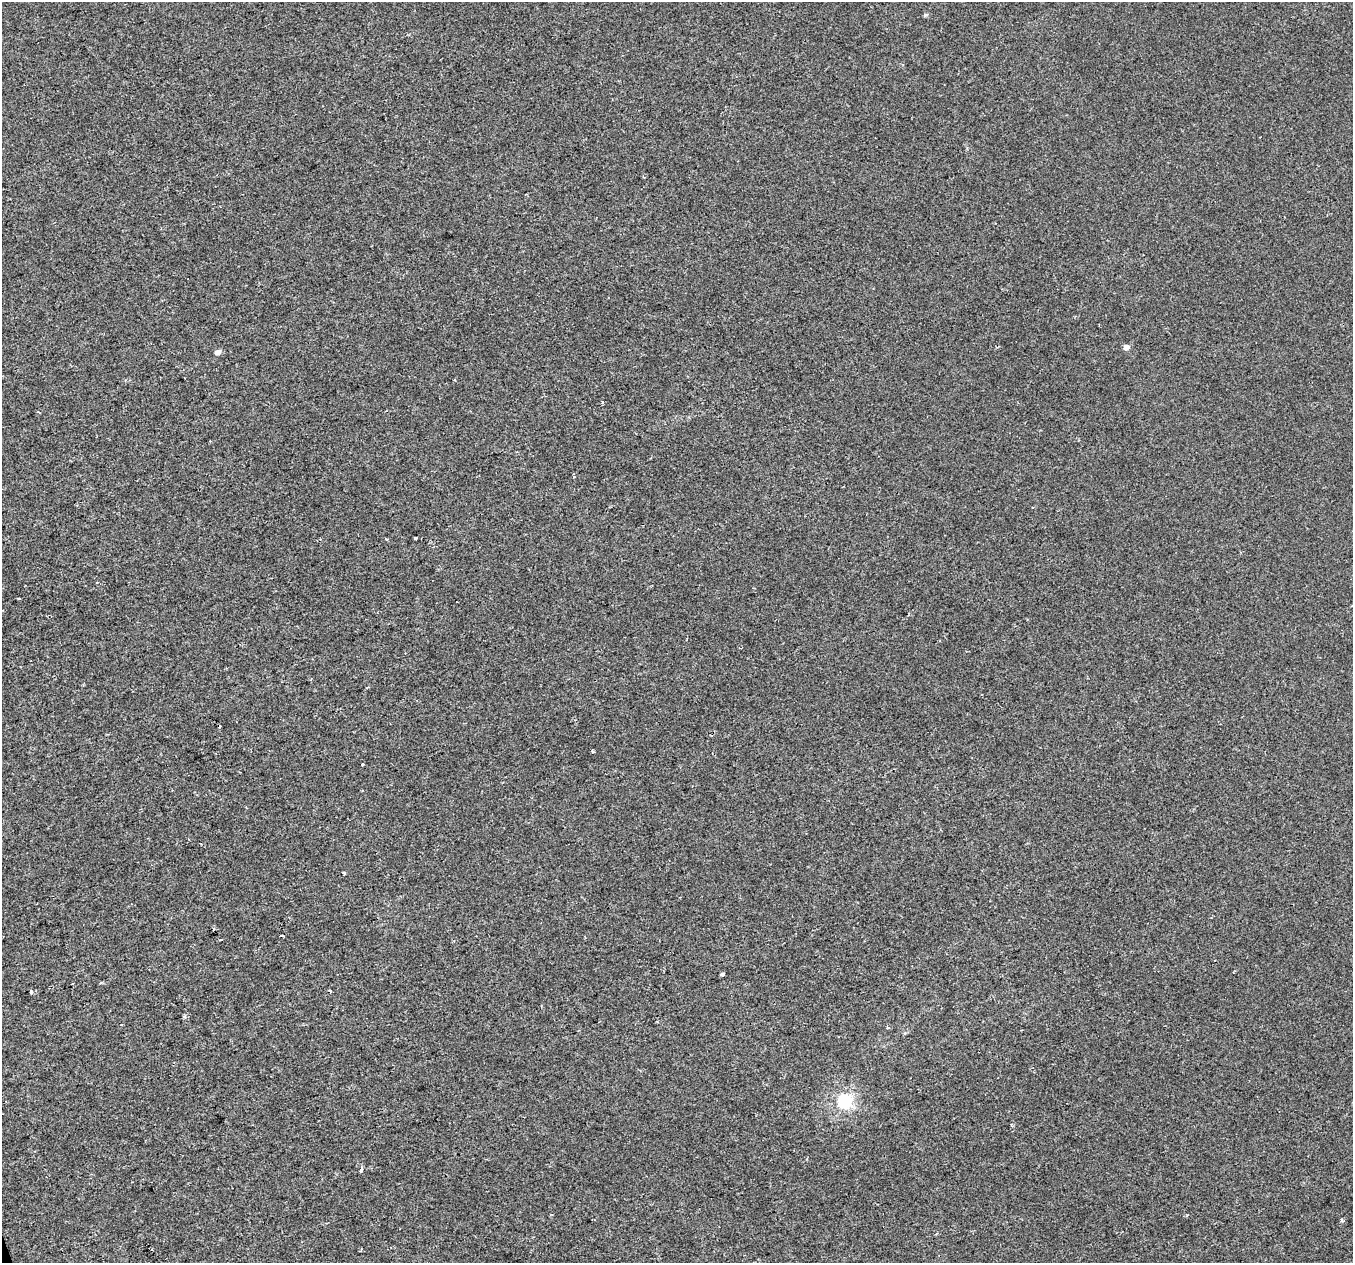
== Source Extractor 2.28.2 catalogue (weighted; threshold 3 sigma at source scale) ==
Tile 7 of 4 x 4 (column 3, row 2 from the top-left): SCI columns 2705-4055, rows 2645-3905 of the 5406 x 5232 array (HDU 1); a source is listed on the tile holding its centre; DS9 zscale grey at full resolution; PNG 1355 x 1265 px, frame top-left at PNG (2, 2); no overlay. Shown black and unused: <1% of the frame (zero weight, under 2 of 3 exposures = <1% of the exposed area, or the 3 px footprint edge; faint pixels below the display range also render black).
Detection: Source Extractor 2.28.2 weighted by HDU 2 'WHT'; one run over the whole footprint, this tile lists its part. Background 4.27e-04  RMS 0.0026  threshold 0.0116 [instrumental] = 3 sigma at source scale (4.5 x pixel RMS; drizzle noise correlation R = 1.50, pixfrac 1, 0.0396/0.0396 arcsec/px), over >= 5 px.
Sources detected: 18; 1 cosmic-ray / hot-pixel residue — not listed; the other 17 listed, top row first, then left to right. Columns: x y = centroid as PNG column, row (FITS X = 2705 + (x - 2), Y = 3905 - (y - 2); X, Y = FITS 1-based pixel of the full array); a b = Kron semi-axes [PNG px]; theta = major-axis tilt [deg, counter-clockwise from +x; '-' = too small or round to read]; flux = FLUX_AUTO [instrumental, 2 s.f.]
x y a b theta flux
1126 347 5 4 - 1.9
218 352 5 4 - 1.5
416 538 3 3 - 0.47
387 539 3 2 - 0.31
19 599 3 3 - 1.5
362 764 3 3 - 0.34
343 873 3 3 - 0.88
282 935 4 3 - 0.66
722 974 4 3 - 1.4
330 991 3 3 - 0.45
31 992 4 3 - 0.74
184 1016 4 4 - 0.42
888 1027 4 3 - 0.26
844 1101 6 6 - 33
361 1170 3 3 - 0.94
1342 1220 5 4 - 0.33
361 1249 4 2 - 0.23
Unlisted compact peaks at least as high as the median listed source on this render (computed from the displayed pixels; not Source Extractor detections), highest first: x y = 925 15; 593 751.